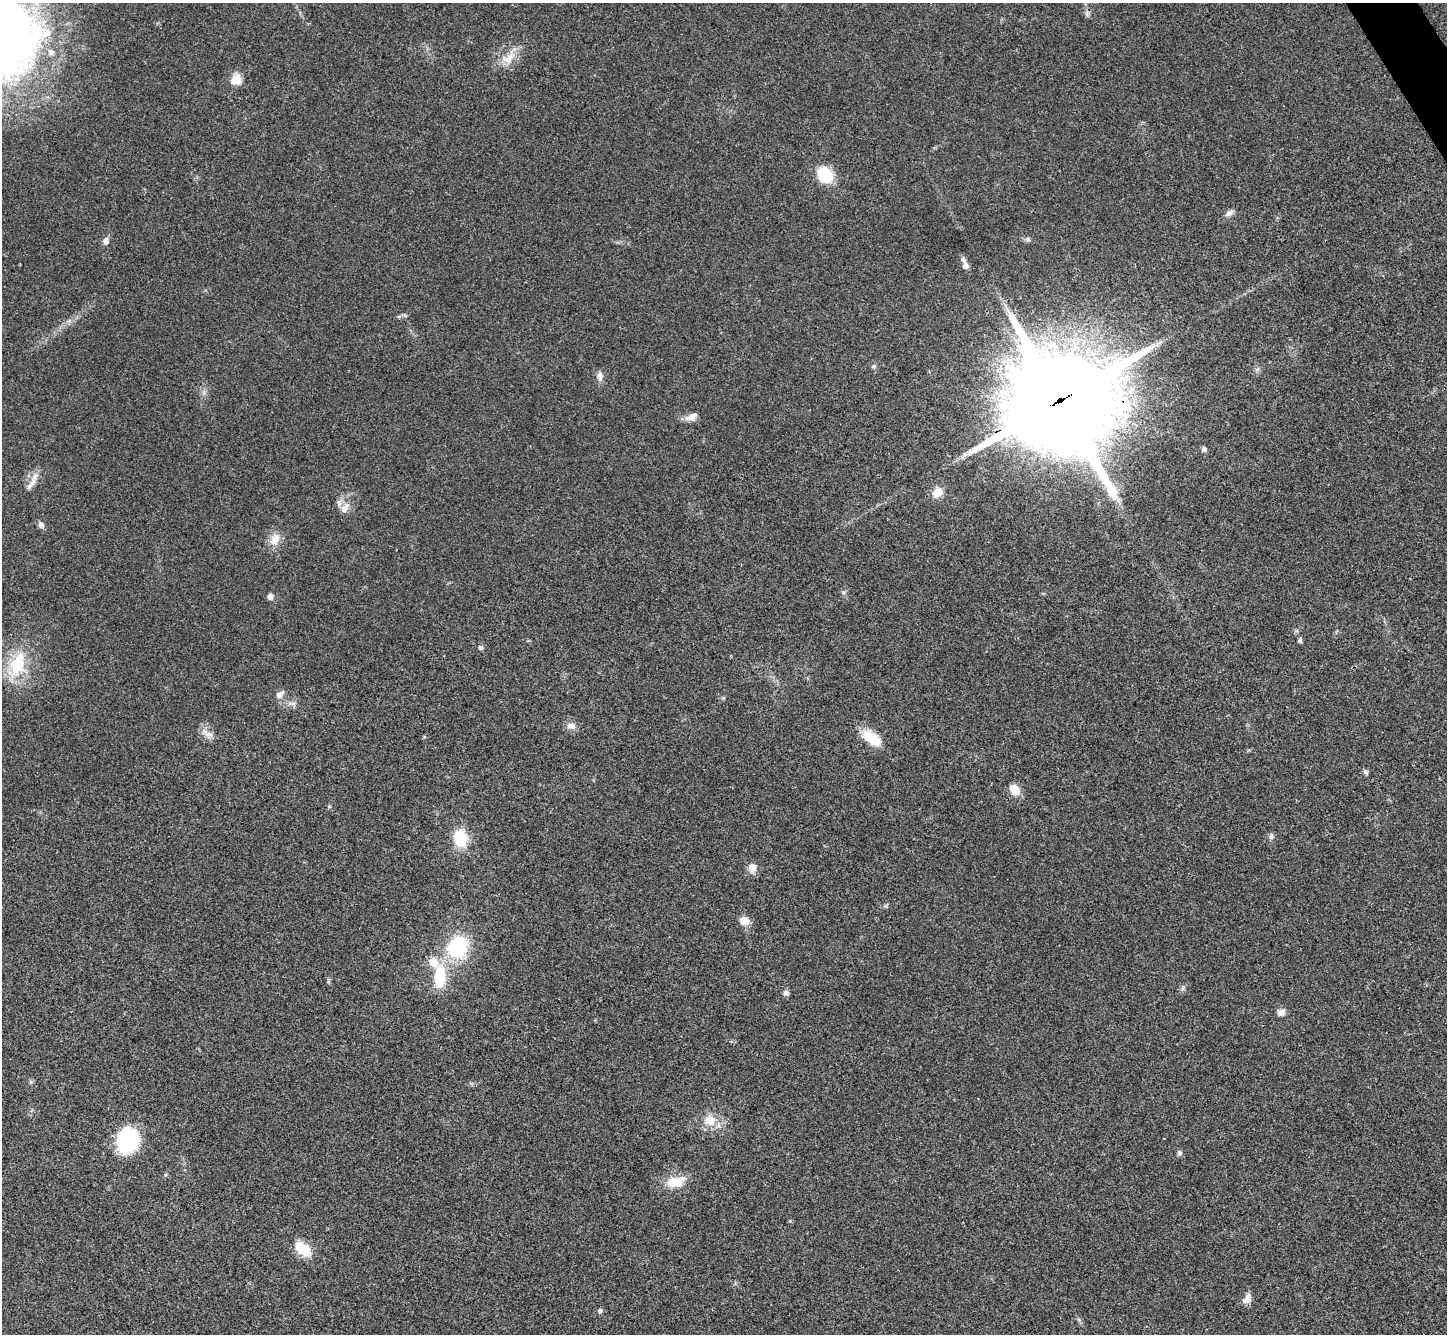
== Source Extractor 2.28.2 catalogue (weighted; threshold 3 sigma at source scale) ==
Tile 10 of 4 x 4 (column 2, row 3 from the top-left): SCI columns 1451-2895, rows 1626-2957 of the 5788 x 5779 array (HDU 1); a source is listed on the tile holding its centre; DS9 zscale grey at full resolution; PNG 1449 x 1336 px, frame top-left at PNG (2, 3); no overlay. Shown black and unused: <1% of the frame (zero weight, under 3 of 4 exposures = <1% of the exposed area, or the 3 px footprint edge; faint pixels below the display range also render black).
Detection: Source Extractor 2.28.2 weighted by HDU 2 'WHT'; one run over the whole footprint, this tile lists its part. Background 0.0209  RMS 0.0039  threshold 0.0177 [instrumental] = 3 sigma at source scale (4.5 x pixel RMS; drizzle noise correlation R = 1.50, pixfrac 1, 0.05/0.05 arcsec/px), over >= 5 px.
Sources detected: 54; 5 inside a brighter listed object's ellipse — not listed separately; the other 49 listed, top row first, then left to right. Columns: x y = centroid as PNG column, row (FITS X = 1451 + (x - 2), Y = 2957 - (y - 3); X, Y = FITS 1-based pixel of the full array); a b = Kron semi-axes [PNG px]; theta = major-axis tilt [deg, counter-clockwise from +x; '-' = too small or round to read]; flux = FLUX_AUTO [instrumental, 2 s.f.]
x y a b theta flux
9 34 91 61 -85 260
508 58 24 14 37 6.9
236 79 14 13 - 4.7
825 175 20 17 -47 12
1229 213 12 7 27 1.7
1027 239 8 6 -31 1.1
106 241 9 7 86 1.6
966 266 8 7 - 1.8
405 315 6 4 -20 0.59
874 366 7 5 14 0.78
600 376 12 8 -83 2.3
1060 401 37 35 -31 7000
692 417 17 8 22 2.8
1204 449 7 6 - 1.1
31 484 24 6 55 2.9
937 493 13 11 40 4.7
344 509 14 9 -66 3.1
41 525 8 7 - 1.5
275 539 19 13 67 4.7
843 592 6 5 - 0.74
270 597 7 6 - 1.7
1300 641 6 5 - 0.78
480 647 7 6 - 0.79
17 664 36 21 72 18
279 695 10 7 44 2.2
290 703 8 5 44 1.1
571 726 12 9 -13 2.5
207 733 20 7 -28 2.7
872 738 26 13 -35 9.5
1365 772 7 5 -45 0.8
1015 790 14 9 -55 4.9
329 806 6 4 19 0.43
1271 837 8 5 76 1.1
460 838 16 12 -78 15
752 868 11 10 - 3.3
885 906 5 5 - 0.61
744 921 12 10 -10 3.6
457 947 19 17 62 33
440 976 31 15 89 16
1183 988 8 5 47 0.85
786 993 8 7 - 1.2
1281 1012 8 7 - 2.3
710 1120 16 15 - 6.6
127 1141 26 21 74 30
1179 1153 7 6 - 0.97
676 1182 26 14 14 8.2
303 1249 24 14 -42 8.5
1247 1299 14 9 72 2.8
600 1311 6 5 - 1.1
Overlapping masked pixels (flux is a lower limit): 1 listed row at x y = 1060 401
Isophote crosses this tile's border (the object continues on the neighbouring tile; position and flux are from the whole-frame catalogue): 1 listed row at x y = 9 34